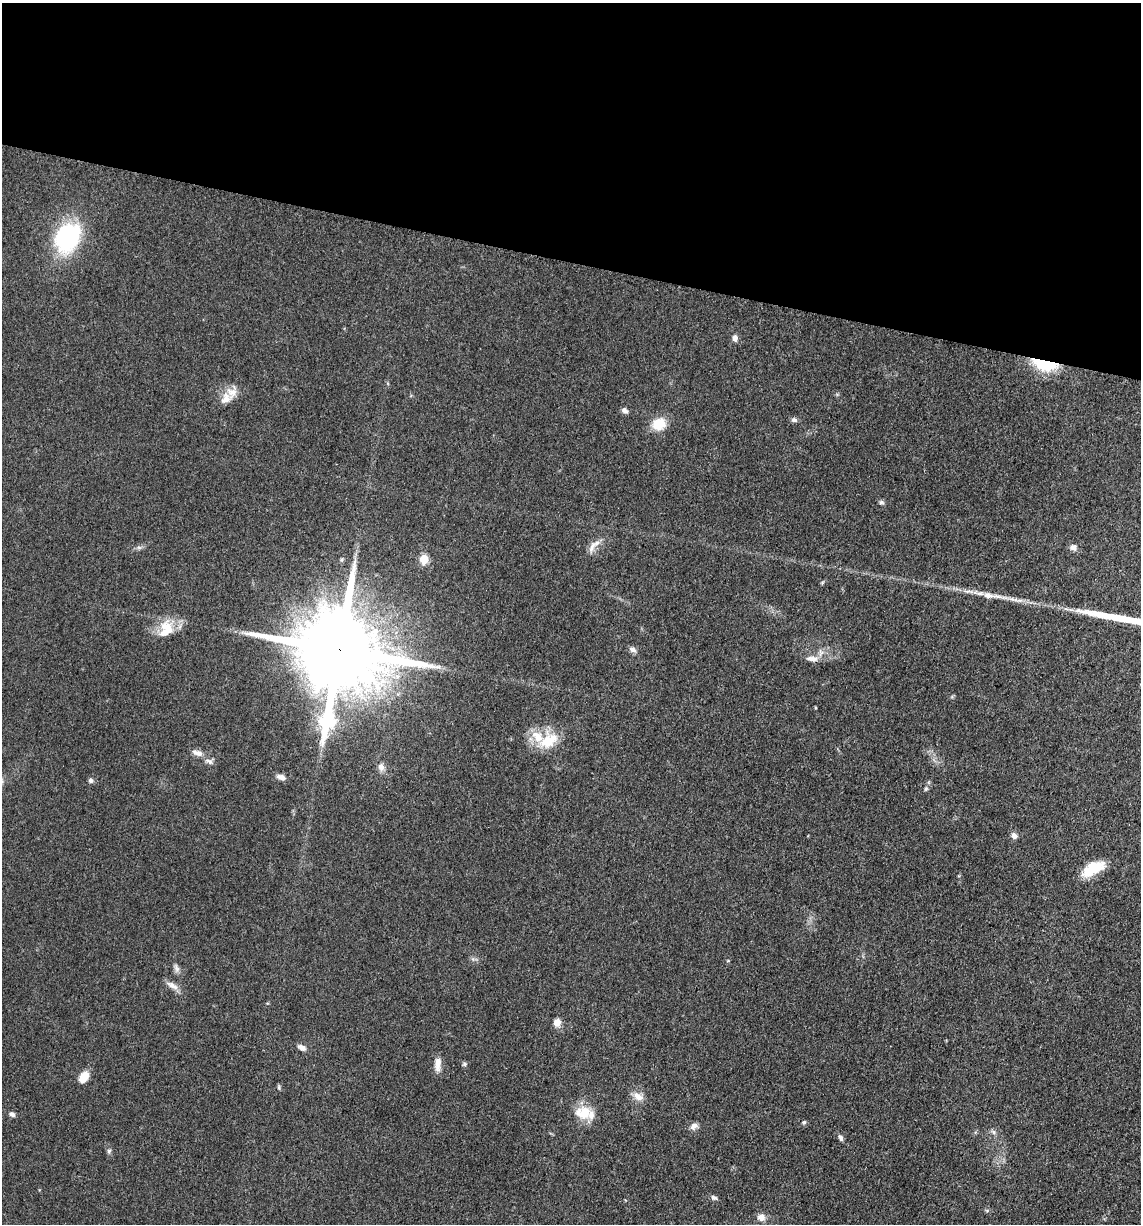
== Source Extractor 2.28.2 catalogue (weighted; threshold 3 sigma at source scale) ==
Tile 2 of 4 x 4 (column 2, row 1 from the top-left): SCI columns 1386-2524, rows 3687-4908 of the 4980 x 4922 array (HDU 1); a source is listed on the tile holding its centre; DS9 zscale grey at full resolution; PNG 1143 x 1226 px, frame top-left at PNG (2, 3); no overlay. Shown black and unused: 21% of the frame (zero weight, under 3 of 5 exposures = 4% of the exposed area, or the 3 px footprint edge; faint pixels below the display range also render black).
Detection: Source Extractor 2.28.2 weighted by HDU 2 'WHT'; one run over the whole footprint, this tile lists its part. Background 0.0564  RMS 0.0058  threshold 0.0261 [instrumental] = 3 sigma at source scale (4.5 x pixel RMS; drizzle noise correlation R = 1.50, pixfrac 1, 0.05/0.05 arcsec/px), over >= 5 px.
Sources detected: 54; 1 long thin detection or spike segment (spike, bleed or trail) — not listed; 5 inside a brighter listed object's ellipse — not listed separately; the other 48 listed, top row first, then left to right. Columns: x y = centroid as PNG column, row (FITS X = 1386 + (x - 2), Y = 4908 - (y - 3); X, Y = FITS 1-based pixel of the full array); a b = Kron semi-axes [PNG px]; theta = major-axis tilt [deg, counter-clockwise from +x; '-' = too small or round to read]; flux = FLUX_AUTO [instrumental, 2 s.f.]
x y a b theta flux
67 238 25 19 61 77
735 338 8 6 83 2.7
1045 364 25 11 -13 31
232 392 19 16 62 7.6
624 411 8 6 -42 2.1
794 420 8 6 -3 1.6
659 424 18 14 21 11
881 502 7 5 0 1.2
139 547 7 4 -1 1.3
592 547 19 7 69 4
1073 547 8 7 - 2.8
424 559 5 5 - 24
342 560 7 5 73 0.95
822 583 6 4 20 0.74
988 595 18 9 -4 5.3
167 627 20 18 -64 13
338 650 24 22 -19 12000
633 650 10 7 -29 2.4
812 659 17 7 -7 4.4
815 708 5 2 - 0.55
549 741 27 17 34 18
197 753 15 7 -16 3.7
209 761 13 6 -25 2.4
381 767 10 8 -73 3.2
281 777 12 7 -21 3
91 781 6 6 - 1.5
926 789 6 4 68 1
1014 836 7 6 - 2.8
1093 869 27 12 28 16
176 968 13 6 -73 2.3
172 986 18 7 -31 4.2
557 1022 8 7 - 4.5
302 1047 10 6 -28 3.1
438 1064 18 8 88 4.9
464 1064 6 5 - 1.1
84 1077 13 8 59 7.7
279 1087 6 5 - 0.9
638 1097 15 10 -33 5.1
583 1113 22 17 -9 14
12 1114 6 5 - 2
804 1122 5 5 - 0.89
694 1126 10 7 36 2.9
994 1132 8 6 -38 1.5
841 1138 8 5 -68 1.7
109 1151 6 5 - 1.1
714 1198 9 6 -24 1.6
625 1200 4 3 - 0.43
761 1217 9 9 - 4.3
Overlapping masked pixels (flux is a lower limit): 2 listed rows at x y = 1045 364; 338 650